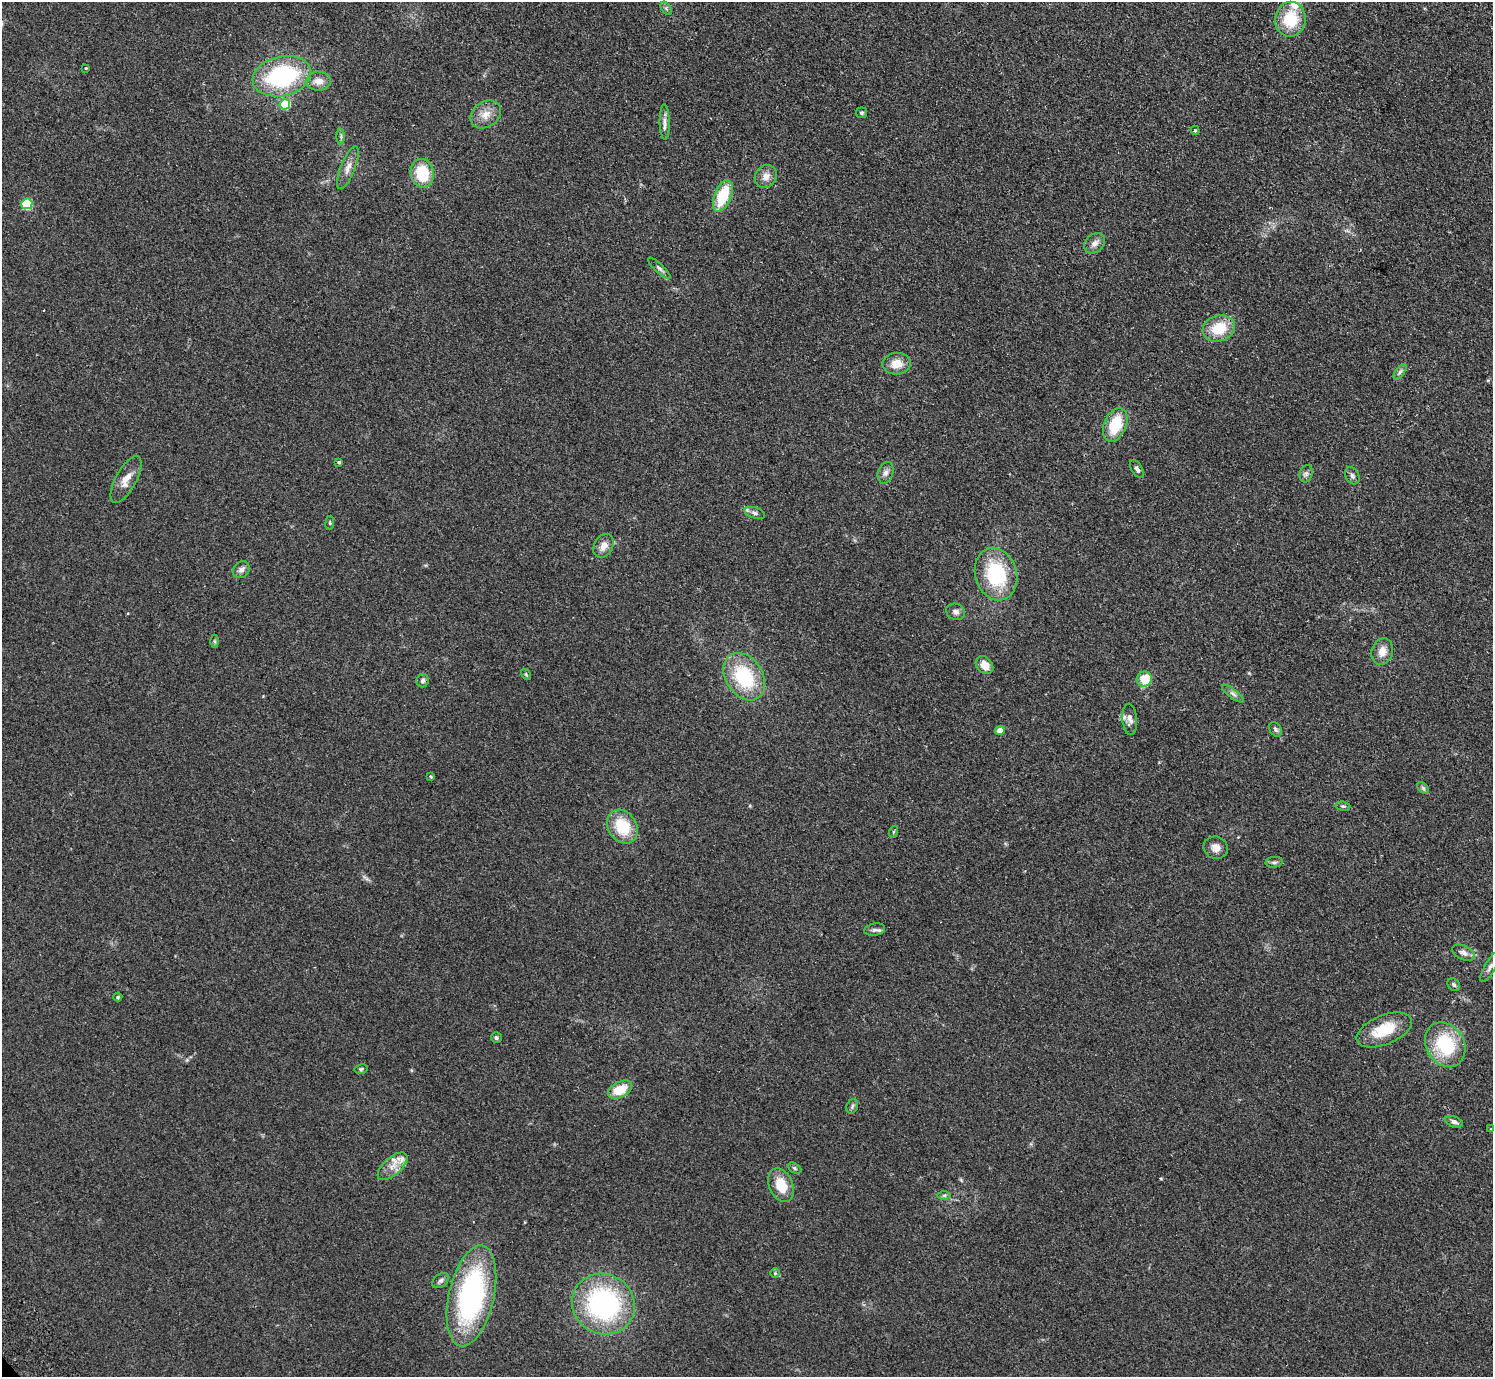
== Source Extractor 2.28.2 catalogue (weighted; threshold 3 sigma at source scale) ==
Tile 10 of 4 x 4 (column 2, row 3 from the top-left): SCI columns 1538-3028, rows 1576-2950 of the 6057 x 6041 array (HDU 1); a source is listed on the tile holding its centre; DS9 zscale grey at full resolution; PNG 1495 x 1379 px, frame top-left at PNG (2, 2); each listed source drawn as its Kron ellipse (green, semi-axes under 4 px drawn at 4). Shown black and unused: <1% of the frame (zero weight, under 2 of 3 exposures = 3% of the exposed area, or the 3 px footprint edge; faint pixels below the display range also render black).
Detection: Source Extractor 2.28.2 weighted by HDU 2 'WHT'; one run over the whole footprint, this tile lists its part. Background 0.19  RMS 0.011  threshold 0.05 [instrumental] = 3 sigma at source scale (4.5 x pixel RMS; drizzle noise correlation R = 1.50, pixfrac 1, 0.05/0.05 arcsec/px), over >= 5 px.
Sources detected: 76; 3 inside a brighter listed object's ellipse — not listed separately; the other 73 listed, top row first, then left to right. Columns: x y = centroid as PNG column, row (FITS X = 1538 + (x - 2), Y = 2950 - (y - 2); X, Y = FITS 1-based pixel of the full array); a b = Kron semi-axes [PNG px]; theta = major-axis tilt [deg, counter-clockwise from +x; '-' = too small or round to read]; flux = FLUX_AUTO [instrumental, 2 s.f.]
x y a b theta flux
666 8 7 4 -55 2.1
1290 19 17 15 81 41
86 68 4 3 - 1
282 76 30 19 14 130
318 81 12 9 -2 8.9
285 104 5 5 - 53
861 113 5 5 - 1.7
486 114 16 12 33 13
665 122 17 5 -89 5.4
1195 130 4 4 - 1.6
341 137 8 4 90 1.9
348 168 23 7 68 9
422 173 14 11 -78 37
766 177 12 10 52 8
723 196 16 8 68 41
27 204 5 5 - 63
1095 243 11 9 43 6.6
659 268 15 4 -43 3.1
1219 328 16 13 19 32
897 364 14 11 2 14
1400 372 9 4 54 2.8
1115 425 17 11 67 40
339 462 3 3 - 1.6
1137 469 10 5 -58 3.4
886 473 11 7 71 4.9
1306 474 9 6 75 3.3
1352 476 9 6 -61 3.1
126 479 26 10 62 13
755 513 11 5 -17 3.6
330 523 7 3 82 1.2
603 546 13 9 61 8.9
241 570 9 7 46 4.7
996 574 27 21 -73 76
956 612 9 8 - 4.4
214 641 6 4 -89 1.6
1382 651 13 10 73 11
985 665 10 7 -47 11
526 674 6 4 -56 1.3
744 677 26 18 -57 69
1144 679 8 7 - 24
423 681 6 6 - 3.1
1233 694 13 4 -37 3.5
1130 719 16 7 -85 6
1275 729 8 5 -59 2.7
1000 730 4 4 - 14
430 777 4 4 - 1.5
1423 788 7 4 -46 2
1343 806 7 4 -7 1.6
622 827 18 14 -57 40
893 832 6 3 71 1.2
1216 848 12 11 - 8
1274 862 8 5 7 2.5
875 930 10 6 10 3.7
1463 953 12 7 -26 5.5
1490 967 17 5 61 4.5
1454 985 7 5 -45 2.3
118 997 4 4 - 1.3
1384 1030 29 14 22 36
496 1038 5 5 - 2.1
1445 1045 23 19 -58 67
361 1069 7 4 11 1.8
620 1090 13 7 27 27
852 1106 8 5 70 2.1
1454 1122 9 5 -21 3.9
1491 1129 4 3 - 0.79
392 1166 18 8 42 11
795 1168 7 5 -28 1.9
781 1185 17 11 -66 24
944 1195 7 4 1 1.9
775 1273 5 5 - 1.4
441 1280 9 6 38 3.4
471 1296 51 22 77 210
603 1304 32 30 -31 180